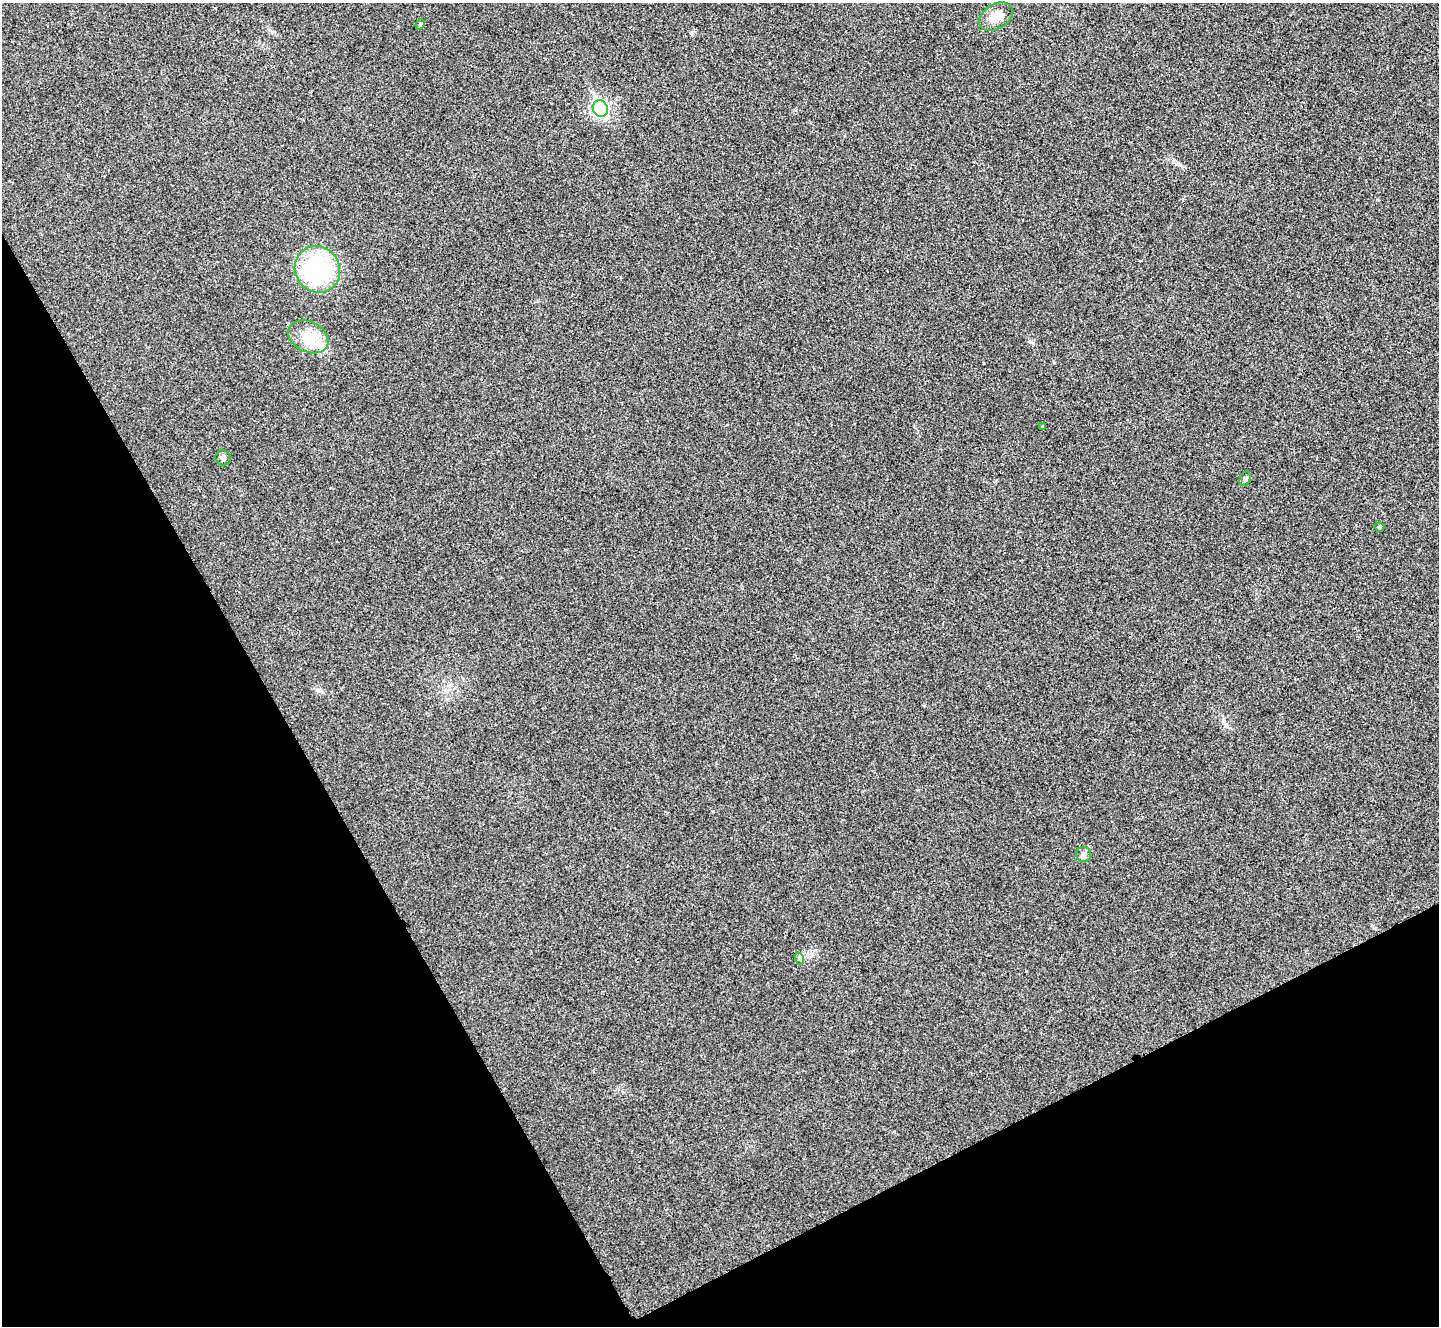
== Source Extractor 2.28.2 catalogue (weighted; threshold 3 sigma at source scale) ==
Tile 14 of 4 x 4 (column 2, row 4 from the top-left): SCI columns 1443-2879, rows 162-1485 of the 5763 x 5753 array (HDU 1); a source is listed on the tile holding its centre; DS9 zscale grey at full resolution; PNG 1441 x 1328 px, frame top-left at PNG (2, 3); each listed source drawn as its Kron ellipse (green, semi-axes under 4 px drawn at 4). Shown black and unused: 27% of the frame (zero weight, under 3 of 4 exposures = <1% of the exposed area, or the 3 px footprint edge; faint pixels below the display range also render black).
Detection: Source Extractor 2.28.2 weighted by HDU 2 'WHT'; one run over the whole footprint, this tile lists its part. Background 0.082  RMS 0.0073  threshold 0.0327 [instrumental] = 3 sigma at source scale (4.5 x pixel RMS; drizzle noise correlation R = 1.50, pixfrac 1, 0.05/0.05 arcsec/px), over >= 5 px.
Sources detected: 11; all 11 listed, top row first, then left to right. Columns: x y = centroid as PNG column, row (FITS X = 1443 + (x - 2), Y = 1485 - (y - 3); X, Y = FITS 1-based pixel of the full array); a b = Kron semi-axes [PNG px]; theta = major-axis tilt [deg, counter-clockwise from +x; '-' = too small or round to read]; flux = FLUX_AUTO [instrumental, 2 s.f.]
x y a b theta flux
996 17 18 12 32 9.6
420 24 5 4 - 1.1
600 109 8 7 - 150
317 269 24 22 -54 74
308 337 21 15 -26 16
1043 426 4 2 - 0.85
223 458 8 7 - 2
1245 479 7 5 69 1.6
1380 527 4 4 - 1.6
1084 855 7 7 - 2.3
800 959 6 4 -70 1.1
Unlisted compact peaks at least as high as the median listed source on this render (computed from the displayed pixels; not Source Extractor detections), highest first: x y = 795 110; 692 33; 983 363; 320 691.